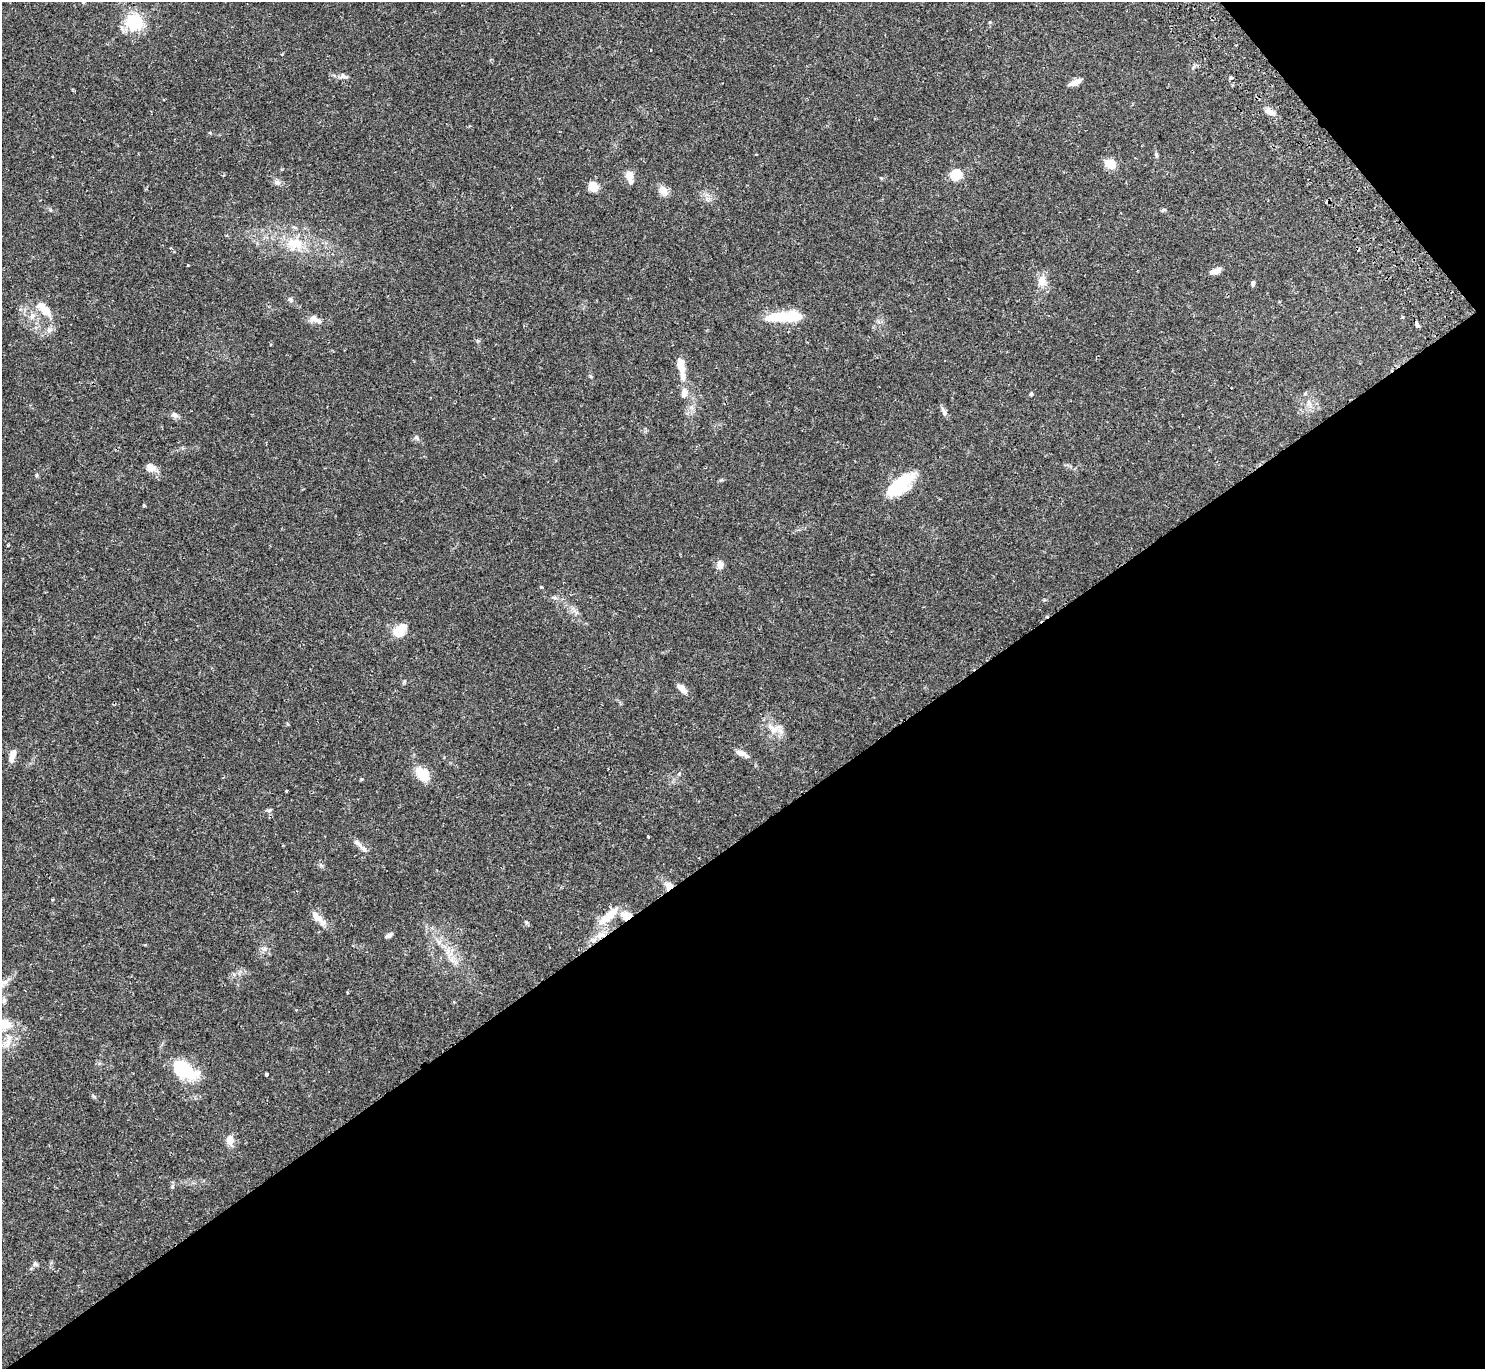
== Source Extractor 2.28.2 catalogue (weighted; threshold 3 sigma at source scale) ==
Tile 12 of 4 x 4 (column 4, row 3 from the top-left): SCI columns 4498-5980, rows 1568-2934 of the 6031 x 6007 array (HDU 1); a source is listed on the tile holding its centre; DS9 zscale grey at full resolution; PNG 1487 x 1371 px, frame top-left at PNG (2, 2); no overlay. Shown black and unused: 41% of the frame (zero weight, under 2 of 3 exposures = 3% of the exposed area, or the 3 px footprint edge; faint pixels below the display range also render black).
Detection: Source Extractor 2.28.2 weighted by HDU 2 'WHT'; one run over the whole footprint, this tile lists its part. Background 0.0994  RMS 0.0061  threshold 0.0275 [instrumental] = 3 sigma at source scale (4.5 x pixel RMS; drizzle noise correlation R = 1.50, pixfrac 1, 0.05/0.05 arcsec/px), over >= 5 px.
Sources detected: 81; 6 inside a brighter object's white glare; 2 cosmic-ray / hot-pixel residue — not listed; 4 inside a brighter listed object's ellipse — not listed separately; the other 69 listed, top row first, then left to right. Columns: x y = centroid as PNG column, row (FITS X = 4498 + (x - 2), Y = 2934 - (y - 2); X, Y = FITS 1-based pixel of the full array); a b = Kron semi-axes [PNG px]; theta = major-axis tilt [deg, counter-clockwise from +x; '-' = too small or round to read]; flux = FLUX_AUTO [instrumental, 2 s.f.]
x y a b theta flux
134 22 6 6 - 200
990 22 4 3 - 0.57
343 76 12 7 -6 2.4
1231 78 3 3 - 2
1075 82 13 5 24 4.5
1270 111 14 7 -35 3.7
1156 155 6 4 -88 0.89
1110 164 11 9 -25 9
956 175 6 5 - 52
629 176 11 8 -80 5.2
277 182 9 6 -18 2.1
593 186 12 10 -66 6.3
663 191 13 9 -52 5
1163 210 7 4 44 0.84
295 243 23 16 -3 15
188 265 3 3 - 0.42
1215 271 14 6 21 3.8
1042 281 14 11 -85 5.8
1253 283 6 4 83 1.3
290 299 7 6 - 1.4
46 310 15 10 -44 8
32 316 10 7 70 3.4
774 317 29 12 13 12
313 318 11 11 - 3.6
1417 325 6 3 -66 4.3
49 330 7 6 - 1.8
680 365 12 8 83 5.6
683 377 17 7 -79 4.6
684 393 10 7 77 3.5
1305 393 5 5 - 0.73
1031 394 4 4 - 0.92
944 412 13 6 -61 2
174 415 8 8 - 2.2
416 437 6 5 - 1.2
150 468 12 10 -31 4.9
36 475 6 4 89 0.73
901 483 33 16 47 28
144 505 5 3 - 0.59
8 545 4 3 - 0.55
720 565 11 7 -83 3.2
541 587 4 3 - 0.6
554 598 8 4 -2 1.3
398 632 11 10 - 9.5
405 681 6 4 71 0.71
682 688 13 6 -45 4.2
773 728 21 15 -9 8.4
740 753 12 7 -20 3.8
12 758 14 7 81 4.4
422 774 13 9 -47 14
286 791 4 2 - 0.46
269 810 7 5 14 1.1
648 836 3 3 - 1.1
360 845 11 5 -47 2.1
669 886 10 9 - 4.2
608 916 38 10 42 13
626 916 11 9 -6 6.8
320 919 25 8 -51 5.3
389 935 10 4 33 1.7
599 936 9 6 73 3.2
438 942 7 4 89 1.5
264 949 8 6 2 2
5 982 12 5 22 2.5
4 1000 7 6 - 1.2
4 1024 16 11 -18 9.5
8 1043 17 7 72 5
183 1070 33 17 -24 28
267 1074 3 3 - 1.8
230 1140 11 8 86 5.3
35 1264 8 6 -46 1.4
Overlapping masked pixels (flux is a lower limit): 2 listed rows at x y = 669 886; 626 916
Isophote crosses this tile's border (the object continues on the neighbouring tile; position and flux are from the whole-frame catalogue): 2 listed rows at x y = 5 982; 4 1024
Unlisted compact peaks at least as high as the median listed source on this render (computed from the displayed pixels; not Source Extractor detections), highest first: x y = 94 1097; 361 779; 526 922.